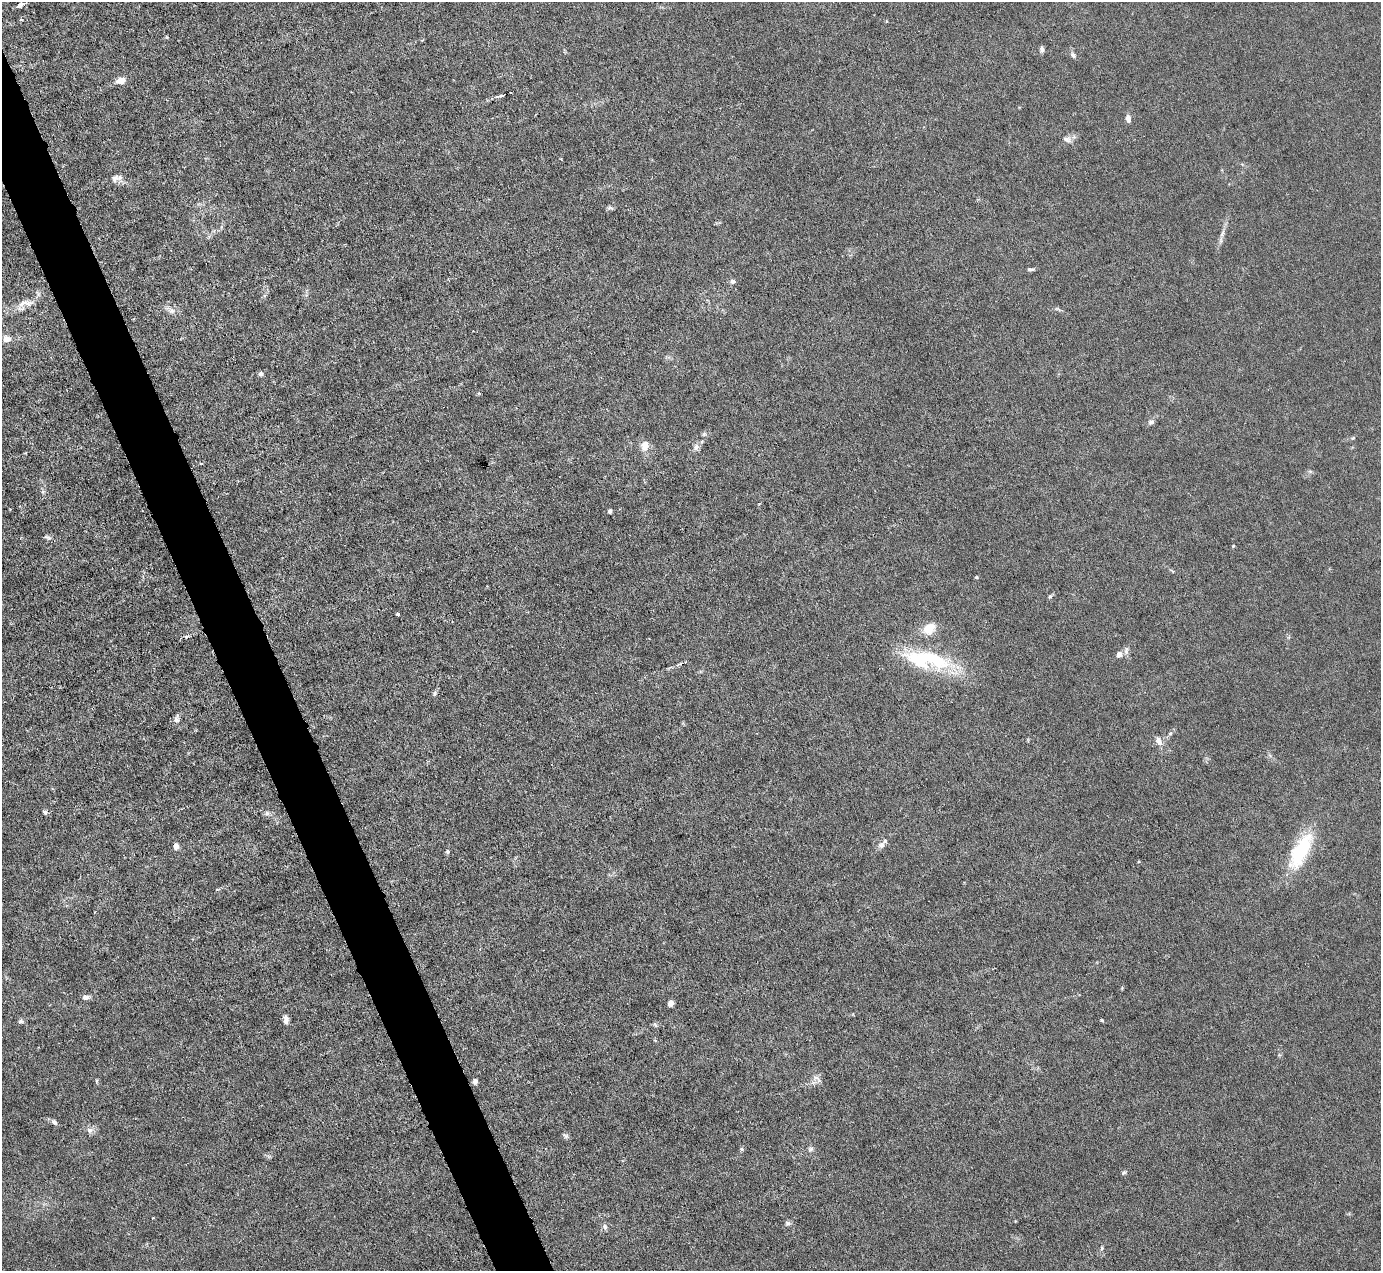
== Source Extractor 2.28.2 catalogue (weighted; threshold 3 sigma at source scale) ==
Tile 11 of 4 x 4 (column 3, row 3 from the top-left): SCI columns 2759-4137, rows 1547-2815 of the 5516 x 5500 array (HDU 1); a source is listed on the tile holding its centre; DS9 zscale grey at full resolution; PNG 1383 x 1273 px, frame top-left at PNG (2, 2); no overlay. Shown black and unused: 4% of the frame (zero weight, under 3 of 6 exposures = <1% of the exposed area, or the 3 px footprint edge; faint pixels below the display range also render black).
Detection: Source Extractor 2.28.2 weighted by HDU 2 'WHT'; one run over the whole footprint, this tile lists its part. Background 0.0209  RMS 0.0027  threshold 0.0112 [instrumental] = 3 sigma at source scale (4.09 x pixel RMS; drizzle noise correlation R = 1.36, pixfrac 0.8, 0.05/0.05 arcsec/px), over >= 5 px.
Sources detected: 65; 1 cosmic-ray / hot-pixel residue — not listed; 1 inside a brighter listed object's ellipse — not listed separately; the other 63 listed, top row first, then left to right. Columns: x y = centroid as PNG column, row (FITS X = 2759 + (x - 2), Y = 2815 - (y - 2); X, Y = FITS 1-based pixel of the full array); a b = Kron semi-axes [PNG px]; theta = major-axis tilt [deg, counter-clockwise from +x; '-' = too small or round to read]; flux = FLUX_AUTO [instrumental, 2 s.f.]
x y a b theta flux
21 5 10 5 31 1.1
21 20 5 3 - 0.24
1042 49 7 5 -86 0.78
1073 55 8 6 -47 0.72
121 81 9 6 10 2.6
500 96 12 4 14 0.78
1128 118 10 6 -81 1.2
1067 139 12 8 -15 1.3
115 178 13 9 50 1.4
610 208 10 4 -11 0.55
1222 233 12 5 67 1.1
1031 269 9 4 -3 0.55
733 281 7 5 -27 0.76
24 304 29 13 25 4
171 310 12 8 -39 1.4
6 339 9 6 11 2
261 374 5 5 - 0.77
1151 422 8 7 - 0.74
704 434 6 6 - 0.48
1353 438 5 4 - 0.32
645 445 11 8 70 2.7
696 447 9 8 - 1.1
201 464 4 3 - 0.28
759 504 4 2 - 0.21
610 511 5 4 - 0.57
48 537 11 5 -22 0.65
1233 546 4 3 - 0.24
976 577 4 4 - 0.26
1050 596 7 4 62 0.42
398 614 3 3 - 0.59
929 629 16 12 39 4.4
1126 651 12 6 83 0.86
1119 654 7 7 - 1.3
927 660 62 21 -9 23
435 693 7 6 - 0.56
176 719 9 6 83 0.97
1170 733 6 5 - 0.49
1159 741 11 7 -63 1.6
45 812 6 5 - 0.49
267 813 8 6 38 0.74
882 845 10 8 38 1.2
176 846 7 5 -82 1.2
447 851 6 5 - 0.46
1301 851 45 17 62 18
86 997 9 6 0 1
671 1003 5 4 - 3.4
286 1020 11 6 -86 1.3
1102 1020 5 4 - 0.26
20 1021 6 6 - 0.54
655 1025 6 5 - 0.49
816 1078 11 6 -14 1.1
97 1081 6 4 90 0.31
475 1081 5 5 - 0.97
54 1122 9 6 -46 0.83
90 1130 9 9 - 1.1
566 1136 8 5 -32 0.6
741 1149 6 5 - 0.42
811 1149 8 6 18 0.65
1124 1173 7 4 38 0.41
153 1218 3 3 - 0.31
788 1223 8 5 -1 0.6
605 1227 8 6 -68 0.76
1102 1248 6 5 - 0.41